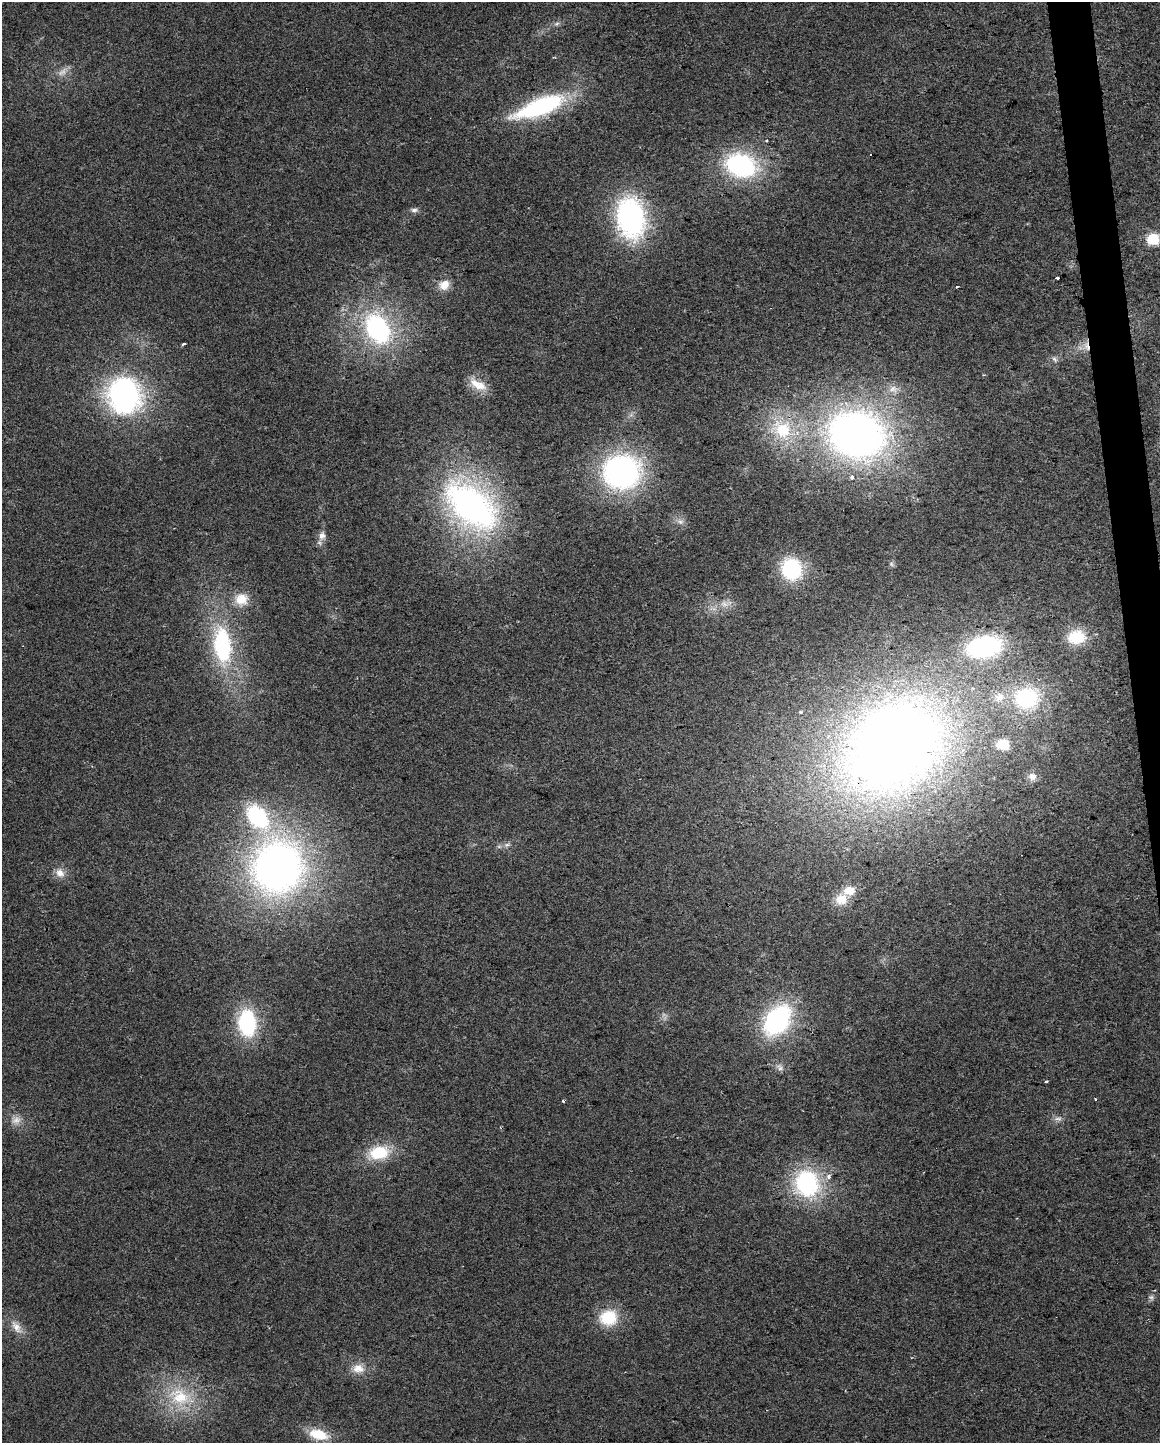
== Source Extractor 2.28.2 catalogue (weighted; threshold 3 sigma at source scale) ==
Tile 6 of 4 x 3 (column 2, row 2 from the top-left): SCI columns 1159-2316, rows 1496-2936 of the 4632 x 4387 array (HDU 1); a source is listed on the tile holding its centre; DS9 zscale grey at full resolution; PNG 1162 x 1445 px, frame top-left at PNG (2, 2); no overlay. Shown black and unused: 2% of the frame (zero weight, under 2 of 3 exposures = <1% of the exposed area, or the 3 px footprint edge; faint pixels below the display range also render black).
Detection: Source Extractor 2.28.2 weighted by HDU 2 'WHT'; one run over the whole footprint, this tile lists its part. Background 0.0281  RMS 0.0062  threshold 0.0281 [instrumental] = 3 sigma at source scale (4.5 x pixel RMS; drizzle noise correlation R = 1.50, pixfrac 1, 0.0396/0.0396 arcsec/px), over >= 5 px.
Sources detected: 61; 3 too faint to see at this stretch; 1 cosmic-ray / hot-pixel residue — not listed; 2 inside a brighter listed object's ellipse — not listed separately; the other 55 listed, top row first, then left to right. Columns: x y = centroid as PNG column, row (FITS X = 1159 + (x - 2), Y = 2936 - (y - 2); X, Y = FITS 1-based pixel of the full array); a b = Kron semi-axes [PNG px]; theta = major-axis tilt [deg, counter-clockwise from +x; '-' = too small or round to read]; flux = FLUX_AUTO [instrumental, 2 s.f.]
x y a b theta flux
557 24 8 5 20 1.7
540 107 62 19 21 75
766 141 3 3 - 1.4
741 165 26 19 -18 100
414 210 10 6 1 2.2
630 218 33 23 -80 140
1153 239 6 6 - 60
1057 278 3 3 - 1.9
444 285 14 12 35 7.2
957 286 4 3 - 2
377 329 31 22 -62 91
184 344 4 3 - 1.2
1087 346 14 7 -74 4.5
1055 359 9 6 -41 1.8
478 385 25 11 -26 9.9
893 389 13 9 -11 4.8
124 395 31 30 - 160
782 429 34 26 -26 41
856 435 53 42 -14 370
621 472 33 29 4 170
852 477 3 3 - 2.8
471 505 66 39 -42 210
680 521 10 7 -26 3.1
322 536 12 9 77 4.2
791 569 19 17 -63 52
241 599 18 17 - 12
1076 637 23 17 1 21
222 645 39 18 -83 71
984 647 28 17 10 110
999 697 16 13 29 9.6
1027 698 28 23 7 53
801 712 3 3 - 1.1
1003 745 9 8 - 13
893 747 105 80 35 680
1032 777 11 10 - 3.8
257 816 27 18 -51 63
507 845 8 6 20 1.9
277 867 51 47 76 330
60 873 13 11 -46 5.7
841 899 17 15 28 11
777 1020 28 19 54 100
247 1023 24 17 -86 57
780 1067 11 7 -36 2.8
1046 1082 3 3 - 2.1
1095 1099 4 2 - 0.5
563 1101 3 3 - 4.6
1058 1119 11 5 -11 2.4
16 1120 14 11 21 5.4
379 1153 25 16 10 25
807 1184 27 24 -70 78
608 1318 21 18 10 24
16 1327 22 10 -54 6.9
358 1368 16 12 -2 8.2
180 1397 35 25 -21 38
318 1434 23 12 -16 16
Overlapping masked pixels (flux is a lower limit): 2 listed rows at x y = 1087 346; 893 747
Isophote crosses this tile's border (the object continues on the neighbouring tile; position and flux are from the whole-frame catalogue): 1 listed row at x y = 1153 239